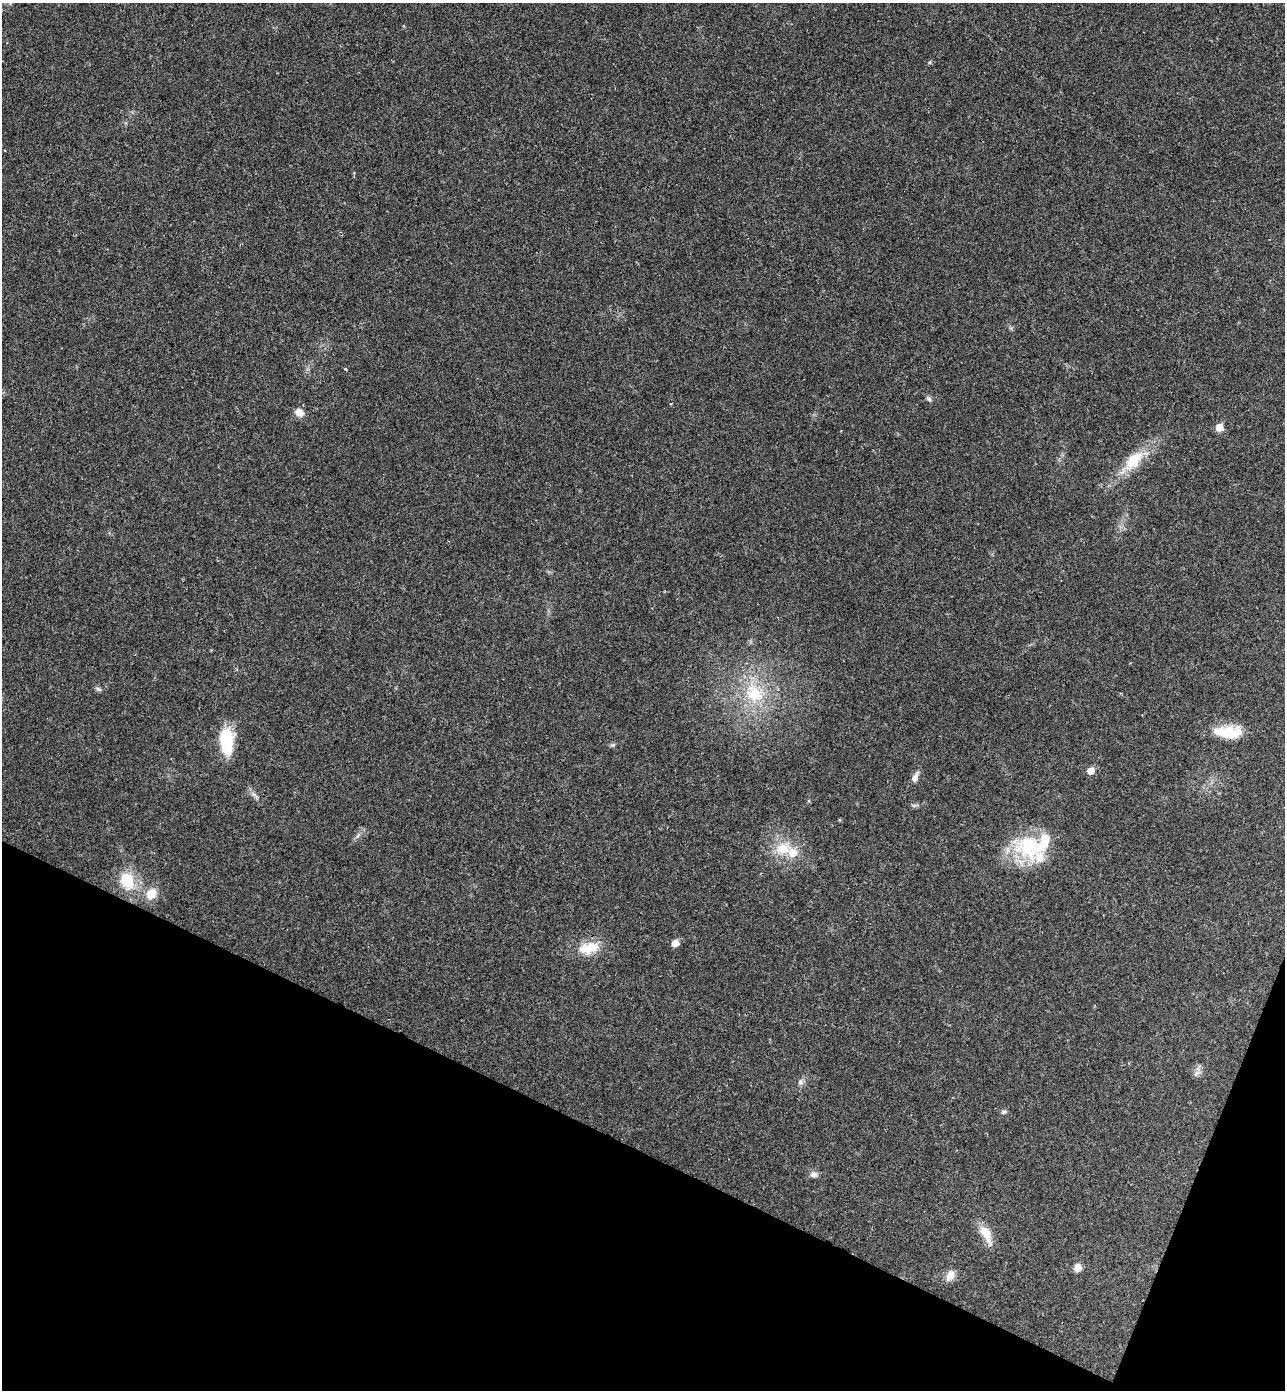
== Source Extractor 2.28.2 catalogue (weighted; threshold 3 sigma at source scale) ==
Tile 15 of 4 x 4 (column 3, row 4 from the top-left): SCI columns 2760-4042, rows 31-1418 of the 5652 x 5613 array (HDU 1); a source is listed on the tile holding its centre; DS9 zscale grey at full resolution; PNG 1287 x 1392 px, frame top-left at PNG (2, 3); no overlay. Shown black and unused: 20% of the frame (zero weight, under 3 of 4 exposures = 6% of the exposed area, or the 3 px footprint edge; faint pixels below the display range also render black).
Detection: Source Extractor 2.28.2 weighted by HDU 2 'WHT'; one run over the whole footprint, this tile lists its part. Background 0.0786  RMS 0.0047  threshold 0.0214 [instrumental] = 3 sigma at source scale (4.5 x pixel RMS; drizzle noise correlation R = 1.50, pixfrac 1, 0.05/0.05 arcsec/px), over >= 5 px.
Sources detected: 27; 3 inside a brighter listed object's ellipse — not listed separately; the other 24 listed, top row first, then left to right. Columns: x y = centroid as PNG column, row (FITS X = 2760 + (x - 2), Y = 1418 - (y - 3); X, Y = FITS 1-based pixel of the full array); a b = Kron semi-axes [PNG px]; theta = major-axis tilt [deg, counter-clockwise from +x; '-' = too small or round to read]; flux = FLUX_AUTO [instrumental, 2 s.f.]
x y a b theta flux
345 369 4 3 - 0.54
929 399 8 5 -28 1
299 412 11 9 -43 3.6
1219 427 6 5 - 6.5
1133 461 28 14 47 14
98 689 8 5 -27 1
754 694 30 24 -50 24
1228 732 35 14 -2 13
226 741 25 13 -88 24
1091 771 6 5 - 5.5
915 777 12 7 66 2.8
840 820 5 3 - 0.44
1028 845 41 34 -4 31
783 849 22 16 8 11
127 881 24 18 -64 14
151 893 15 12 54 6.1
675 943 6 5 - 5.4
589 948 31 14 13 11
800 1082 8 6 -16 1.4
1004 1112 6 5 - 1.1
814 1175 11 7 0 1.9
985 1233 21 10 -62 8.3
1078 1267 10 8 78 2.6
950 1276 16 10 59 3.7